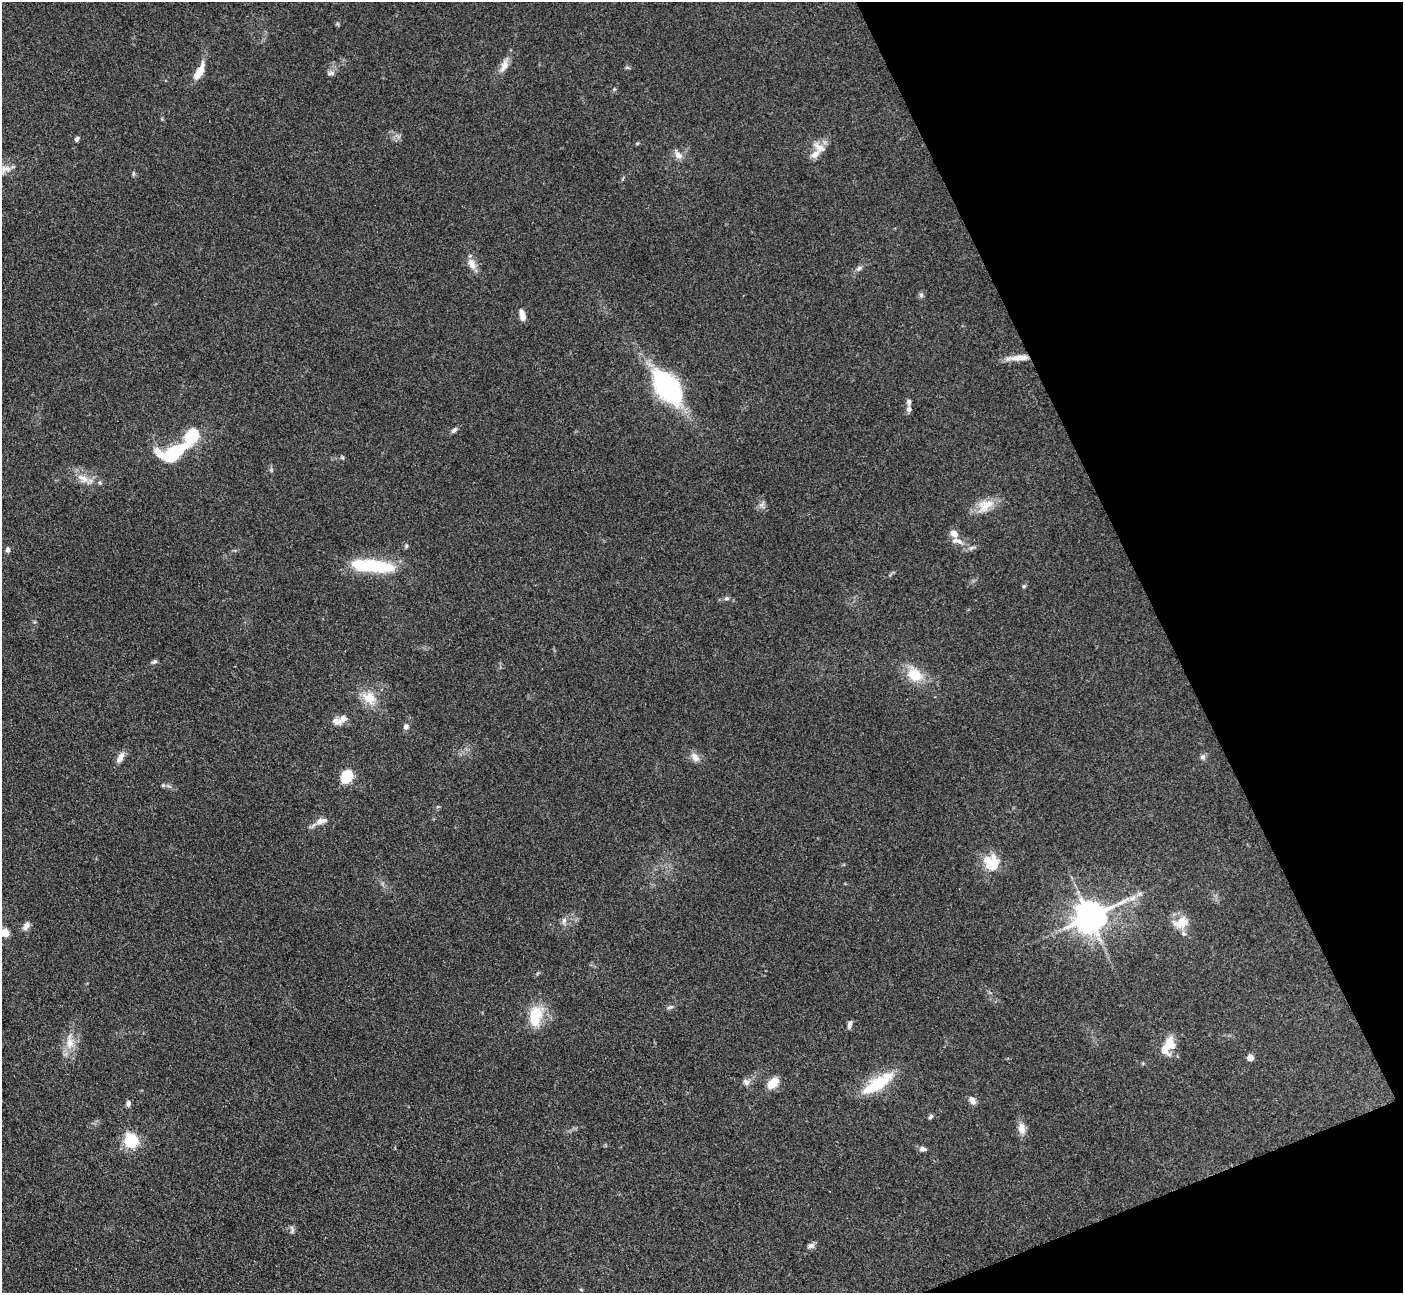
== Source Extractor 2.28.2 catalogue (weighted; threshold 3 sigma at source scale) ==
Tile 12 of 4 x 4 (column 4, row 3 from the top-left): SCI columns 4213-5613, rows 1581-2871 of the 5623 x 5610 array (HDU 1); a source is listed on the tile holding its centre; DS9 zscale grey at full resolution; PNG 1405 x 1295 px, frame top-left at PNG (2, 2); no overlay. Shown black and unused: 19% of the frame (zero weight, under 3 of 4 exposures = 1% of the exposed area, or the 3 px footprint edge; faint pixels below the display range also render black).
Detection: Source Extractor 2.28.2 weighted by HDU 2 'WHT'; one run over the whole footprint, this tile lists its part. Background 0.201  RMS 0.0081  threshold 0.0365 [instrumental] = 3 sigma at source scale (4.5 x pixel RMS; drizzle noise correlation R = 1.50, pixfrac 1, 0.05/0.05 arcsec/px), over >= 5 px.
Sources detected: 73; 3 inside a brighter object's white glare — not listed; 5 inside a brighter listed object's ellipse — not listed separately; the other 65 listed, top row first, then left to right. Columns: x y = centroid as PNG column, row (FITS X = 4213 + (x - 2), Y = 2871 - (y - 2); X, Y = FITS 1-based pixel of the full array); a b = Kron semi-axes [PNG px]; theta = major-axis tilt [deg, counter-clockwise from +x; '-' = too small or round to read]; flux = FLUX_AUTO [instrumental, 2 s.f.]
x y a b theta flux
504 66 21 9 64 7.6
627 67 6 4 0 1.1
200 71 17 8 71 12
331 73 11 6 0 2.4
77 139 6 5 - 1.9
819 147 20 10 -34 7.8
678 155 12 8 -47 5.1
4 169 21 11 25 10
133 174 8 4 89 1.2
472 264 14 9 -68 7.3
859 268 8 6 30 2.4
921 295 7 6 - 1.8
522 315 12 5 -77 6.9
1018 358 33 6 4 10
667 387 33 17 -54 140
909 409 7 7 - 2.7
454 430 8 5 45 2.5
191 436 11 8 57 52
171 454 30 16 14 55
342 457 6 4 -19 1.1
83 478 17 9 -28 8.7
761 505 9 4 19 2.1
985 505 24 15 32 14
954 533 9 7 -35 6
406 546 6 5 - 1.2
971 548 8 5 31 2.2
8 550 7 6 - 2.2
366 566 59 15 -5 48
1024 586 6 4 43 1.1
726 598 6 6 - 1.8
154 661 8 5 16 1.6
914 675 18 14 -46 21
369 698 18 14 -41 16
336 721 13 8 -14 5.5
406 727 6 6 - 3.2
120 757 15 7 61 5.7
695 757 14 9 -49 5.7
1203 757 8 7 - 2.3
347 776 8 7 - 47
163 785 6 5 - 1.2
321 821 15 8 18 6.6
992 862 22 20 -64 18
1132 898 11 6 48 4.3
1090 917 10 9 - 1700
564 920 9 6 73 2.8
1181 923 24 15 16 13
26 926 11 7 57 3.7
5 933 5 5 - 29
670 1007 10 4 20 1.9
535 1016 26 15 76 26
850 1024 10 5 74 2.8
70 1042 26 10 -89 12
1165 1049 22 14 23 13
1250 1058 5 5 - 12
746 1082 10 8 -20 3.6
773 1083 15 9 46 11
878 1083 39 12 33 36
972 1100 10 6 -56 4.3
128 1103 7 5 85 2.5
931 1116 6 4 47 1.7
1022 1128 17 9 -78 6.5
130 1141 6 6 - 140
923 1149 8 6 -1 3.1
292 1230 12 5 -87 2.2
810 1246 9 6 9 2.6
Overlapping masked pixels (flux is a lower limit): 1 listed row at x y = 1018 358
Isophote crosses this tile's border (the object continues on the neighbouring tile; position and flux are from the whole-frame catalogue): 2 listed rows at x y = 4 169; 5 933